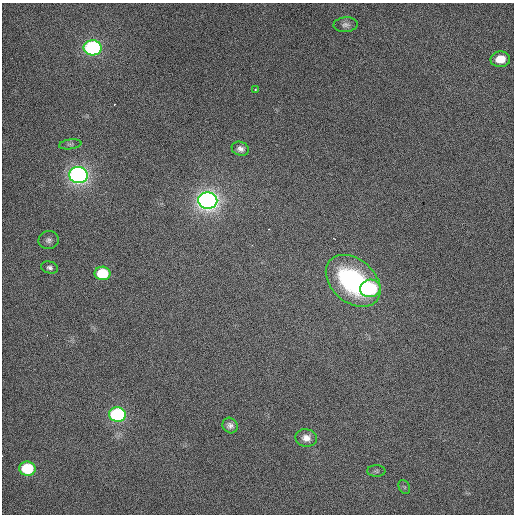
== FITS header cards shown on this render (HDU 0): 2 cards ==
NAXIS1  =                  512 / Axis length
NAXIS2  =                  512 / Axis length

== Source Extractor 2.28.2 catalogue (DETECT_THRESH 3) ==
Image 512 x 512 px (HDU 0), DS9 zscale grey, 1 PNG px = 1 image px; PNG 516 x 516 px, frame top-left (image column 1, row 512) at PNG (2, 3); each listed source drawn as its Kron ellipse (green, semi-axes under 4 px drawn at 4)
Background 451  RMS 2.2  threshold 6.72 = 3 sigma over >= 5 px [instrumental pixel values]
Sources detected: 19; all 19 listed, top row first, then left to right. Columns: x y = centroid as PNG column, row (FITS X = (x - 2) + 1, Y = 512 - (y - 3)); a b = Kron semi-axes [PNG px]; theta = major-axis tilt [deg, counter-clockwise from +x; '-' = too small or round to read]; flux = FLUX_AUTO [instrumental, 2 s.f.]
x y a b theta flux
345 25 12 7 3 650
93 48 9 7 -3 29000
500 59 10 8 4 2900
255 89 3 2 - 160
70 144 11 5 8 380
240 149 9 7 -20 610
78 175 9 8 - 77000
208 201 9 8 - 100000
49 240 10 9 - 650
50 268 9 6 -13 440
102 273 8 7 - 6600
353 281 31 21 -41 18000
370 288 10 8 13 16000
117 415 8 7 - 27000
230 425 8 7 - 530
306 438 11 9 -12 970
27 469 8 7 - 9700
376 471 9 5 0 390
404 487 7 5 -60 360